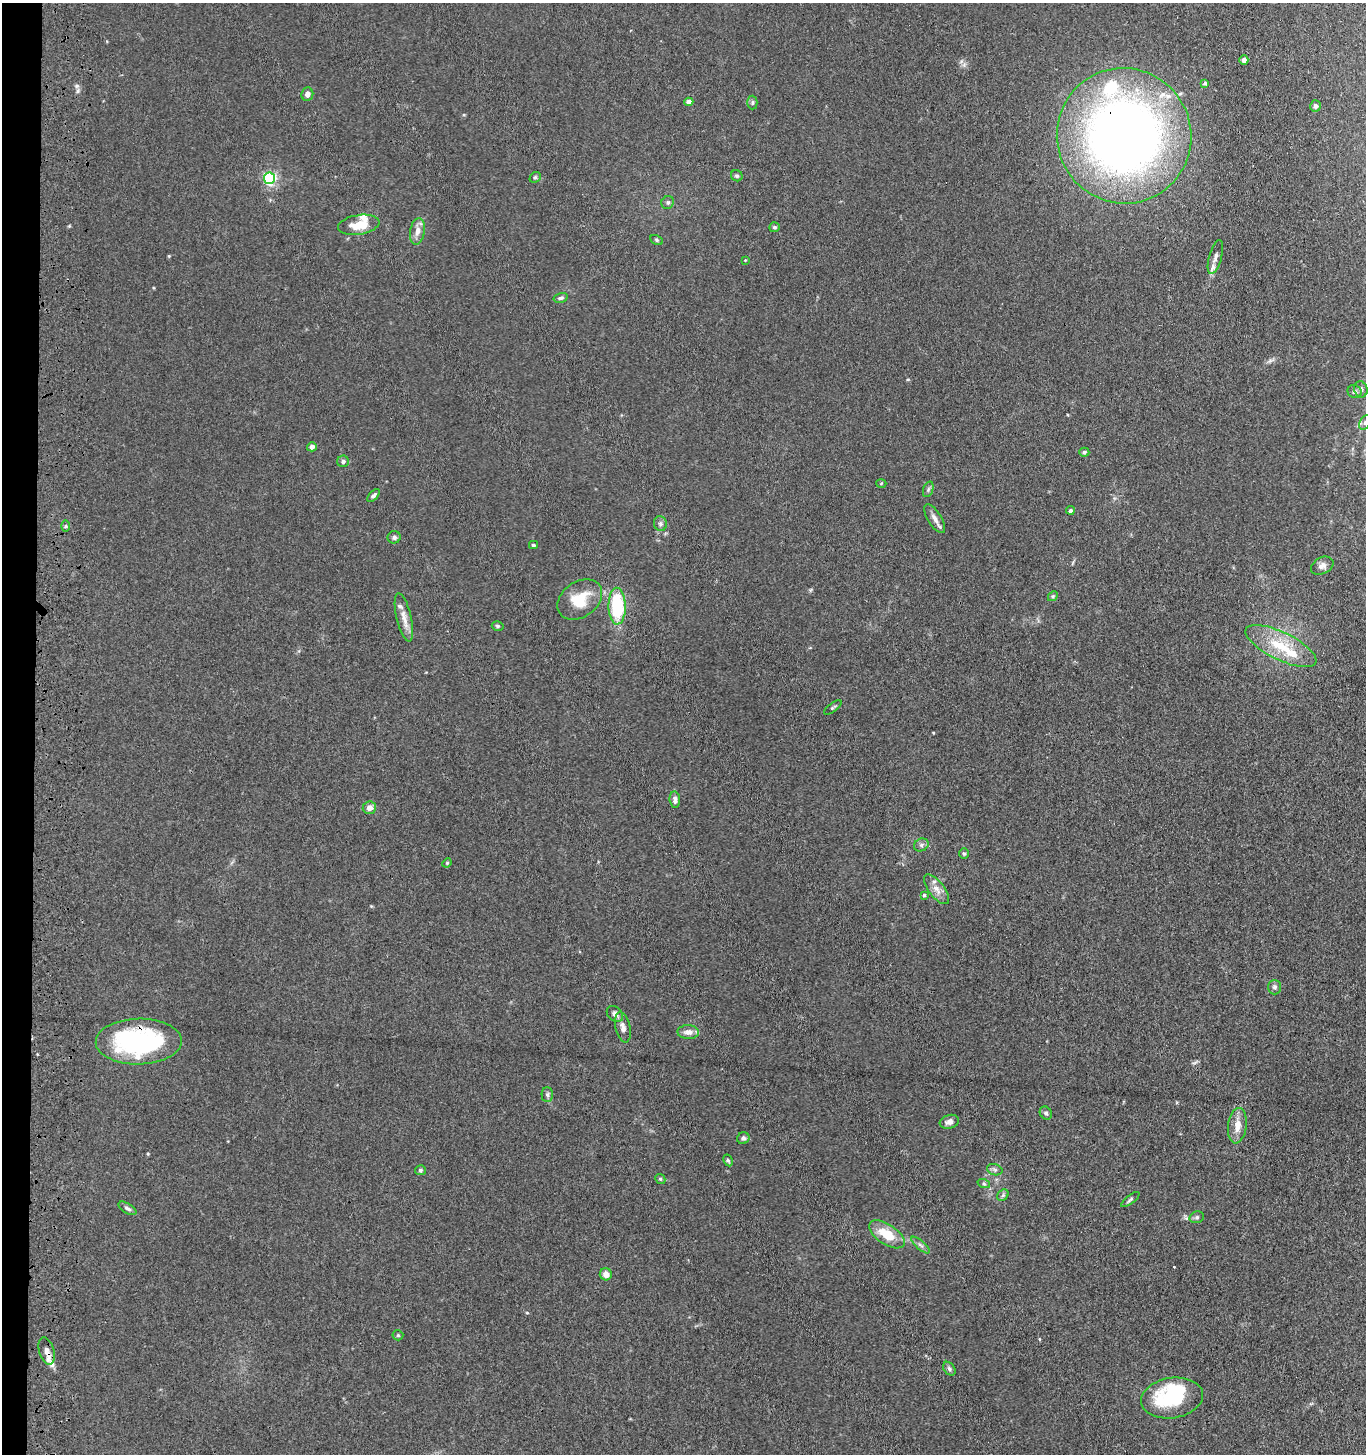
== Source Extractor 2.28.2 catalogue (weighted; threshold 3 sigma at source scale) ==
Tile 4 of 3 x 3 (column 1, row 2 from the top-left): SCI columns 206-1569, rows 1455-2906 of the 4543 x 4361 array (HDU 1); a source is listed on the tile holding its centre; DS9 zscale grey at full resolution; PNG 1368 x 1456 px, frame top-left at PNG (2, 3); each listed source drawn as its Kron ellipse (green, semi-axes under 4 px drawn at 4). Shown black and unused: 2% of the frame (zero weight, under 3 of 4 exposures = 5% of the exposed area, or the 3 px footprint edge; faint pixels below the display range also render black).
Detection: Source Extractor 2.28.2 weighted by HDU 2 'WHT'; one run over the whole footprint, this tile lists its part. Background 0.0374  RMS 0.0047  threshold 0.0213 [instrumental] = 3 sigma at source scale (4.5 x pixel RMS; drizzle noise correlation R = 1.50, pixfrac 1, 0.05/0.05 arcsec/px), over >= 5 px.
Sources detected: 81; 1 inside a brighter object's white glare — neither listed nor drawn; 6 inside a brighter listed object's ellipse — not listed separately; the other 74 listed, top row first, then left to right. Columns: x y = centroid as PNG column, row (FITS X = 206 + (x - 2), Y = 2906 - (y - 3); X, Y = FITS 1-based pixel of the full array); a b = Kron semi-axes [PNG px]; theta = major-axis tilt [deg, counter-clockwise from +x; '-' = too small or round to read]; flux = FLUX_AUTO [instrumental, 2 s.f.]
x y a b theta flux
1244 60 4 4 - 1.9
1205 83 4 3 - 0.72
307 94 7 6 - 2.2
689 102 4 4 - 3.2
752 102 7 5 89 0.94
1315 106 5 5 - 1.5
1124 136 68 67 - 390
737 176 6 5 - 0.85
535 177 6 5 - 0.73
270 178 5 5 - 83
668 202 6 6 - 1.1
359 225 21 10 9 9.1
774 227 5 5 - 0.92
417 231 13 7 81 3.3
657 240 7 4 -28 0.77
1215 257 17 6 75 2.7
745 260 3 3 - 0.3
561 298 7 4 15 1.1
1361 389 8 6 -70 1.3
1355 392 7 6 - 1.1
1365 422 8 5 63 1.2
312 447 5 4 - 1.7
1084 452 5 4 - 1
343 461 6 5 - 1.3
881 483 5 3 - 0.44
928 489 8 5 71 1.1
374 495 8 4 47 1.3
1070 510 4 4 - 0.99
935 519 16 6 -58 2.8
660 524 7 6 - 1.2
66 526 5 3 - 0.6
394 537 6 6 - 1.4
533 545 4 3 - 0.74
1322 566 12 8 28 2.4
1053 596 5 4 - 0.65
580 599 24 17 36 14
617 606 18 8 -89 35
404 617 24 7 -77 4.8
498 626 6 4 -16 0.76
1281 646 39 14 -26 18
833 707 10 4 37 0.85
675 800 8 5 -83 1.9
369 808 7 6 - 3.2
921 845 7 6 - 1.3
964 853 5 5 - 0.72
447 863 5 4 - 0.53
937 889 18 8 -52 3.7
924 895 4 4 - 0.55
1274 987 7 6 - 1.3
615 1014 9 6 -44 2
623 1027 15 7 -78 2.7
688 1032 11 7 -1 3.1
139 1042 43 23 1 66
547 1095 7 5 -88 1.1
1046 1113 7 5 -55 1.1
949 1122 10 6 18 2.1
1237 1126 18 9 82 5.4
743 1138 6 5 - 1.4
728 1160 6 4 -62 0.76
420 1170 5 5 - 0.92
995 1170 8 5 -18 1.1
660 1179 5 4 - 0.62
984 1184 6 4 -19 0.73
1003 1195 6 5 - 0.92
1130 1199 11 3 38 0.98
127 1208 10 5 -32 1.3
1197 1217 7 5 15 1
887 1234 20 10 -33 12
920 1245 12 3 -41 1.1
606 1274 6 6 - 3.1
398 1335 5 5 - 0.58
47 1351 14 7 -73 3.3
949 1369 7 5 -52 1.1
1172 1398 31 20 9 36
Overlapping masked pixels (flux is a lower limit): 3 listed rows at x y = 1124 136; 139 1042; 47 1351
Isophote crosses this tile's border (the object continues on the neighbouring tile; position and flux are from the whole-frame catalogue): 1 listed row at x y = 1365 422